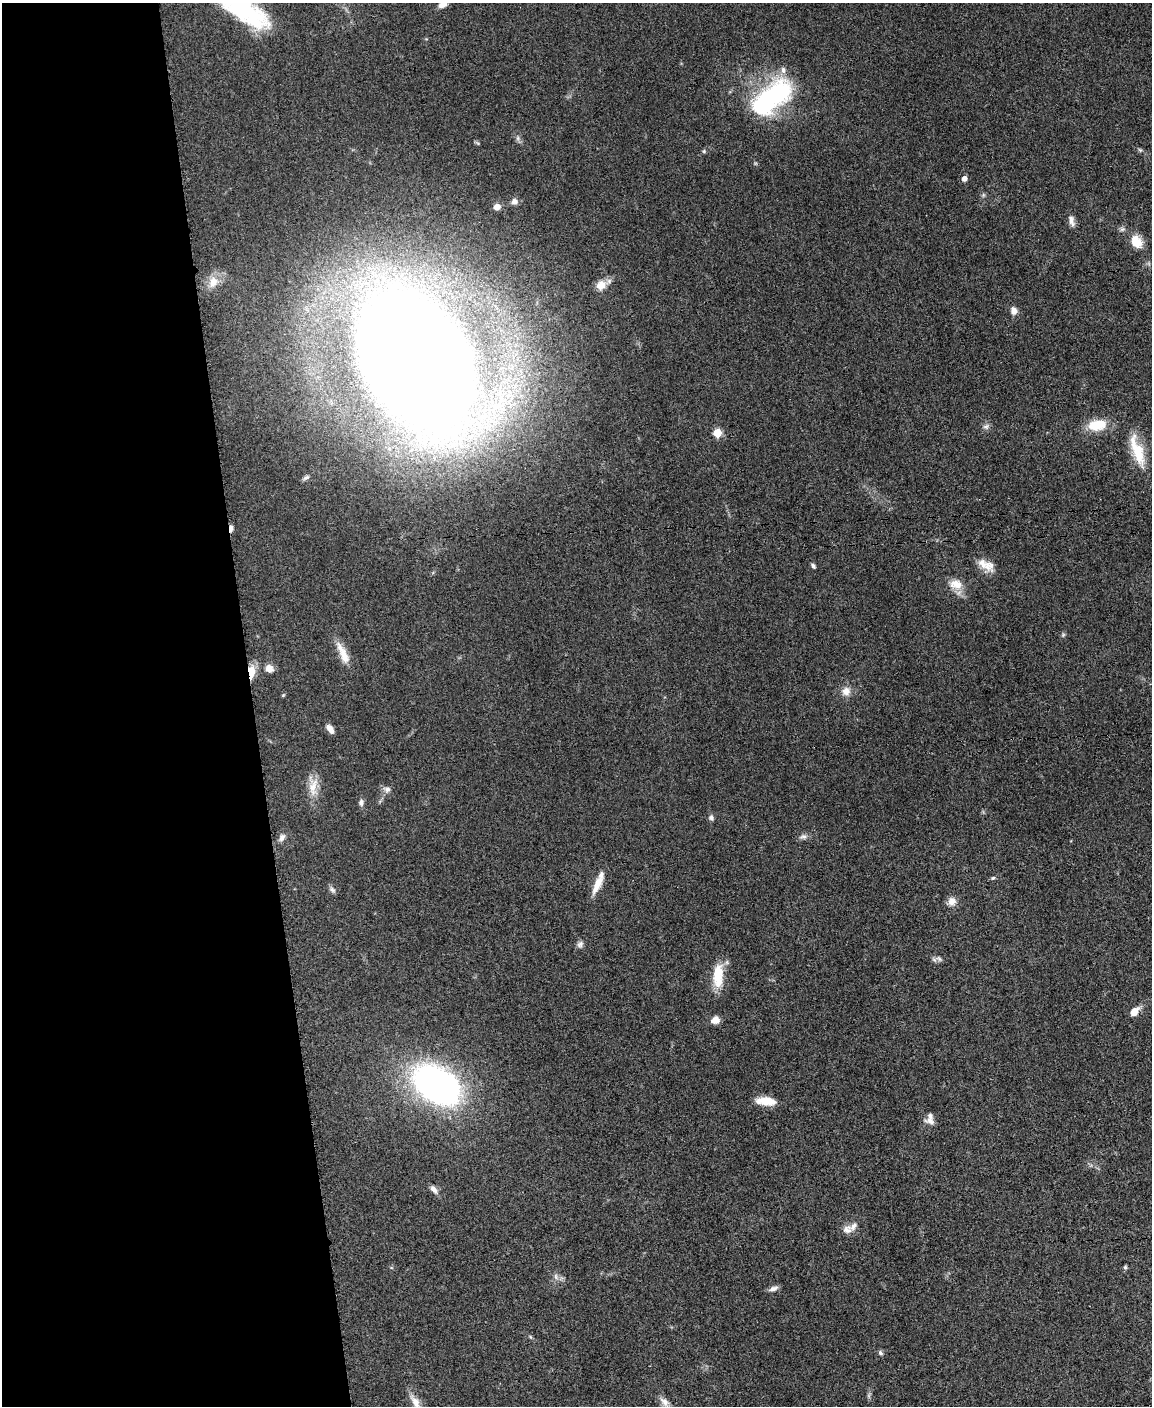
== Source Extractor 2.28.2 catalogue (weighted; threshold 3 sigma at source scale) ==
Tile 5 of 4 x 3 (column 1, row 2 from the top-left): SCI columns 5-1154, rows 1650-3053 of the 4611 x 4593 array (HDU 1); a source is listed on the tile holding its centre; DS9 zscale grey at full resolution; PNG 1154 x 1408 px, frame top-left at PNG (2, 3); no overlay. Shown black and unused: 22% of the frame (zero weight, under 3 of 5 exposures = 1% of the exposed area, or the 3 px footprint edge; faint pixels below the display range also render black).
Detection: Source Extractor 2.28.2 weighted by HDU 2 'WHT'; one run over the whole footprint, this tile lists its part. Background 0.0653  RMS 0.0062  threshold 0.0278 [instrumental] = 3 sigma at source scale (4.5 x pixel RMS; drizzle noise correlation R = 1.50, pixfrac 1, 0.05/0.05 arcsec/px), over >= 5 px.
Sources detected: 60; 1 inside a brighter object's white glare — not listed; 5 inside a brighter listed object's ellipse — not listed separately; the other 54 listed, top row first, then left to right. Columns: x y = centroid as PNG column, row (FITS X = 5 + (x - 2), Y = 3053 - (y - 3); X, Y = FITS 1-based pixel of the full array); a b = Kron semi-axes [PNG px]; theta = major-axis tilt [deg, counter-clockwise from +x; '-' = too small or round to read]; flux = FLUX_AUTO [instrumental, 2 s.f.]
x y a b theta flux
443 4 10 7 42 4.5
244 11 62 21 -31 63
773 96 57 29 32 74
1140 150 6 4 -42 0.91
704 151 5 5 - 0.81
964 179 5 5 - 3.7
514 202 7 7 - 2.7
497 207 6 5 - 4.1
1071 221 15 7 -73 3.3
1136 241 16 11 -59 10
213 282 17 13 73 7.3
601 285 13 11 50 5.9
1014 311 9 8 - 3.4
416 360 93 57 -59 3200
1097 425 20 11 8 17
986 427 8 5 8 1.7
717 433 5 5 - 23
1138 453 35 13 -78 19
306 477 9 5 29 1.5
231 529 8 4 83 3.1
813 566 6 4 -53 1.4
987 566 17 16 - 7.4
956 584 17 13 -7 8
343 653 32 9 -65 9.1
269 668 10 9 - 4.1
252 672 15 7 89 8
846 691 11 10 - 5
330 729 10 5 -56 3.8
313 787 28 11 82 9.2
387 789 9 7 2 2.5
361 802 10 6 88 1.9
711 818 8 6 -44 1.6
803 836 9 7 1 2.1
282 837 9 7 60 2.7
993 878 6 4 21 0.93
597 884 25 8 64 8.8
332 890 10 6 -38 1.7
952 901 12 11 - 4.1
580 944 9 7 51 2
939 959 11 6 -27 2
718 975 33 13 87 15
1134 1012 11 8 49 5.8
715 1020 9 8 - 4.7
436 1085 44 29 -33 220
766 1101 23 9 -4 10
930 1121 14 8 -28 3.6
434 1189 12 6 -52 2.9
847 1229 14 11 -8 4.4
1125 1267 5 4 - 1.1
556 1277 10 5 -69 1.8
773 1289 12 6 16 2.5
880 1353 8 5 -44 1.2
415 1402 21 9 -60 6.5
664 1402 16 8 -51 4.1
Overlapping masked pixels (flux is a lower limit): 2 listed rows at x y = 231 529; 252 672
Isophote crosses this tile's border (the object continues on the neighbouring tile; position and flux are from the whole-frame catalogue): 3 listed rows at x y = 443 4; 244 11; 415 1402